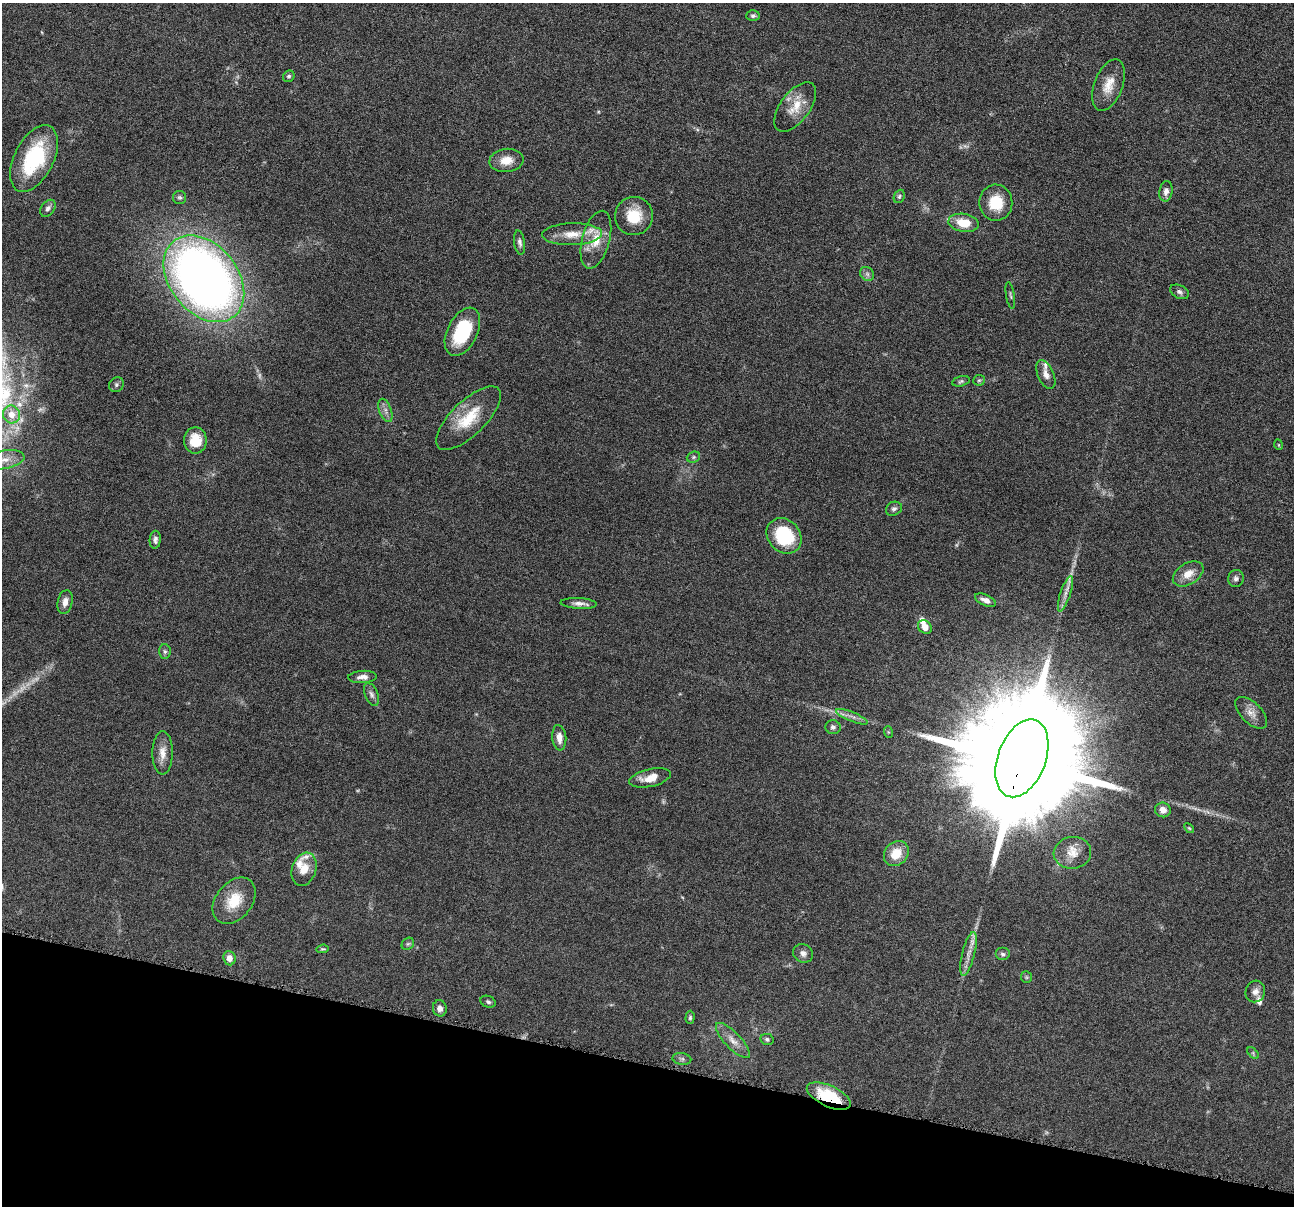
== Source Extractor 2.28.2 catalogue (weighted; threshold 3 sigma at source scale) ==
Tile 15 of 4 x 4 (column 3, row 4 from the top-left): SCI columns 2592-3883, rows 255-1458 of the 5183 x 5199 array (HDU 1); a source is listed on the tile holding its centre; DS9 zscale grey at full resolution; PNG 1296 x 1208 px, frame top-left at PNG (2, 3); each listed source drawn as its Kron ellipse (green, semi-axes under 4 px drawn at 4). Shown black and unused: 12% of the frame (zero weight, under 4 of 8 exposures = <1% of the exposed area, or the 3 px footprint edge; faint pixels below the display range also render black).
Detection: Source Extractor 2.28.2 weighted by HDU 2 'WHT'; one run over the whole footprint, this tile lists its part. Background 0.0372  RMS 0.0038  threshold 0.0156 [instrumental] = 3 sigma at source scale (4.09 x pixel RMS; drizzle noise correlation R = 1.36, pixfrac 0.8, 0.05/0.05 arcsec/px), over >= 5 px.
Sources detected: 90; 7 too faint to see at this stretch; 1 inside a brighter object's white glare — neither listed nor drawn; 7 inside a brighter listed object's ellipse — not listed separately; the other 75 listed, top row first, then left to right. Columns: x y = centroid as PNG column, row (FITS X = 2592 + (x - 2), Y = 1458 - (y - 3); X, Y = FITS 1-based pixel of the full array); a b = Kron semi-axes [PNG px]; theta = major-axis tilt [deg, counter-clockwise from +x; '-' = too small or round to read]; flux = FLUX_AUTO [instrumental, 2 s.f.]
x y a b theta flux
753 16 6 5 - 0.75
289 76 6 5 - 0.6
1109 85 27 14 70 6.2
795 107 29 14 53 7.1
34 159 36 19 63 28
506 160 17 11 6 4.8
1166 191 10 6 80 1.6
899 196 7 5 68 0.69
180 197 7 6 - 0.73
996 203 18 16 89 8.9
48 208 9 6 52 1.3
634 216 19 19 - 9.2
964 223 15 9 -9 7.9
572 234 30 11 2 6.5
596 240 30 14 75 7.6
520 243 12 5 -81 1.2
867 274 7 6 - 1
204 279 48 34 -51 300
1179 292 10 6 -25 1.1
1010 295 13 3 -80 0.57
462 332 26 15 63 18
1046 374 15 8 -67 2.3
979 380 6 5 - 0.55
961 381 9 5 15 0.71
116 385 8 7 - 0.85
385 410 12 6 -70 1.7
12 414 9 8 - 3.5
469 418 42 17 44 13
195 440 13 11 90 7.4
1279 445 5 3 - 0.3
693 457 7 5 21 0.61
5 460 20 9 10 5
894 509 8 6 27 0.96
784 536 19 16 -46 20
155 540 9 5 85 1.2
1188 574 17 10 32 4.4
1236 578 8 8 - 1.3
1065 594 18 5 72 2.2
986 600 11 5 -24 2.2
65 602 12 7 78 2.6
579 603 18 5 -3 1.9
925 627 7 6 - 3.2
165 651 7 6 - 0.85
362 677 14 6 3 2
372 694 12 6 -66 1.4
1251 713 20 10 -44 3.1
852 717 17 4 -22 1.8
833 727 7 7 - 1.1
888 732 6 4 -71 0.37
559 738 13 7 -84 2.6
163 753 21 10 89 3.9
1022 758 40 24 69 23000
650 778 21 9 13 5
1163 810 8 7 - 2.4
1189 828 6 3 -44 0.39
896 853 13 11 46 6.8
1072 853 19 16 6 5.5
304 869 17 12 72 4.5
234 901 26 18 51 9.9
408 944 7 5 42 0.68
323 949 6 4 6 0.48
803 953 10 9 - 1.7
968 954 22 6 76 3.1
1003 954 7 6 - 0.91
229 958 7 6 - 2.6
1026 977 6 5 - 0.54
1255 991 11 9 67 2.1
488 1002 8 5 -21 0.8
440 1008 8 7 - 1.7
690 1017 7 4 88 0.6
767 1039 7 5 -12 0.7
733 1040 23 8 -46 3.5
1253 1053 7 4 -46 0.51
682 1059 9 6 -9 0.92
829 1096 24 10 -24 16
Overlapping masked pixels (flux is a lower limit): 2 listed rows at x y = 1022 758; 829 1096
Isophote crosses this tile's border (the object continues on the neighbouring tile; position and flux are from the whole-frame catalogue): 1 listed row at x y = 5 460